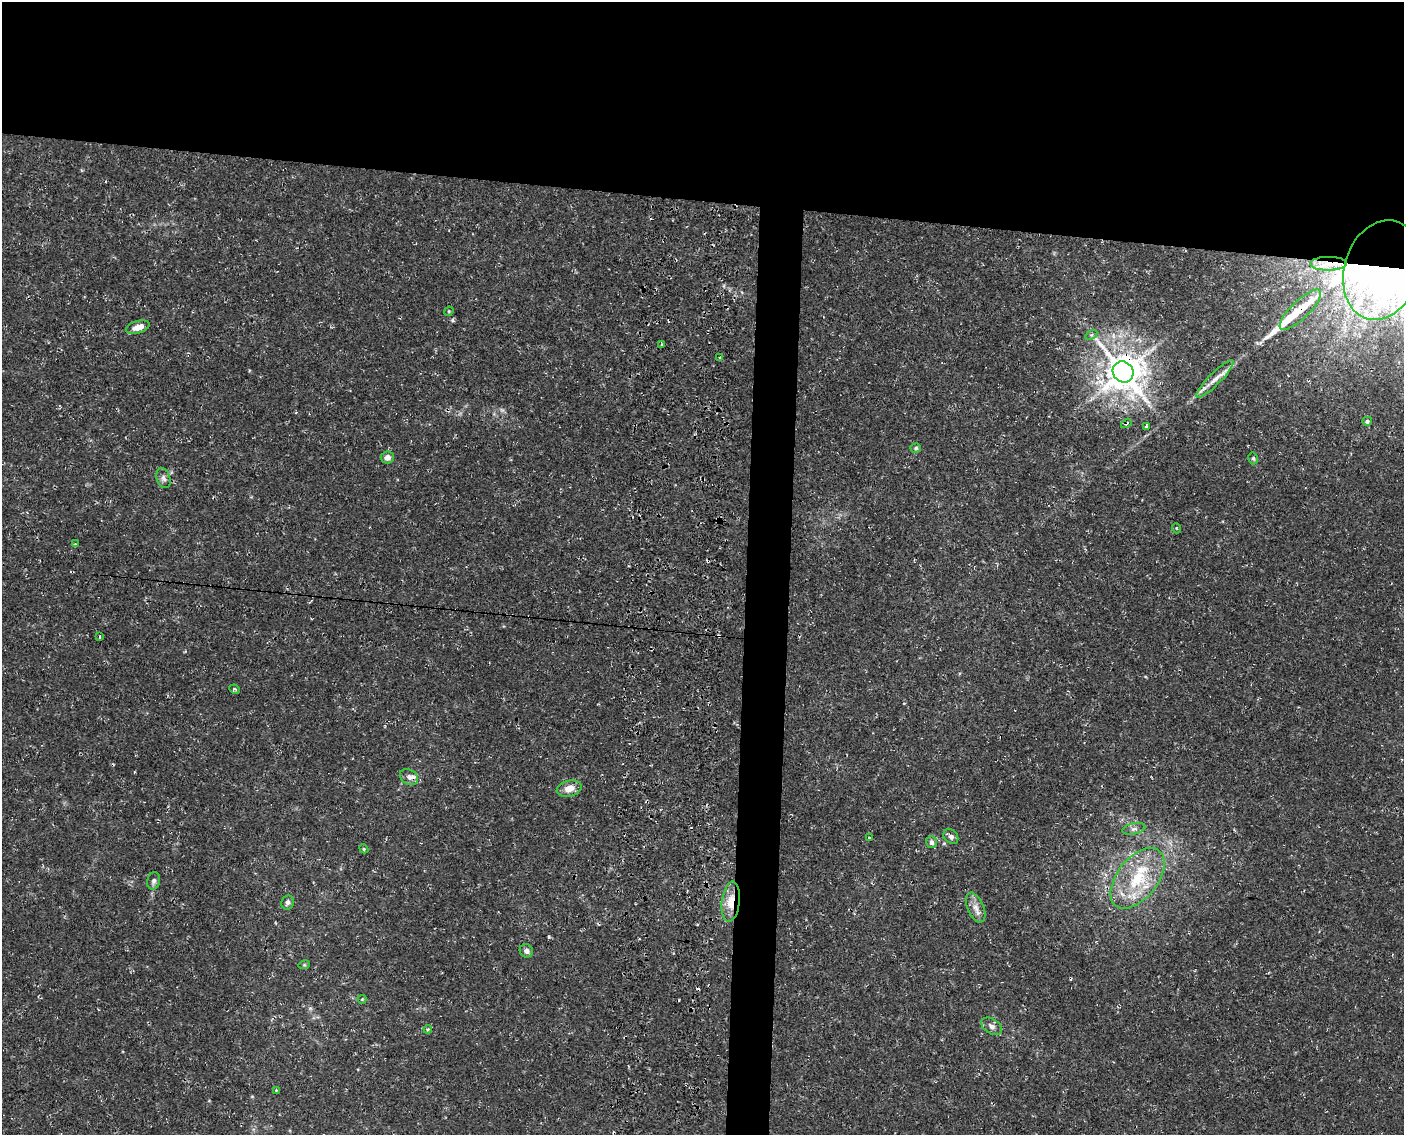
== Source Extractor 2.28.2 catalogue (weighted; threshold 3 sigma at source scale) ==
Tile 2 of 3 x 4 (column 2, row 1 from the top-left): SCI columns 1807-3208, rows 3403-4535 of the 4897 x 4553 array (HDU 1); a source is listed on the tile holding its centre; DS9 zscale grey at full resolution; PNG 1406 x 1137 px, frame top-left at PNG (2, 2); each listed source drawn as its Kron ellipse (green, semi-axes under 4 px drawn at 4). Shown black and unused: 20% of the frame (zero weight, under 3 of 4 exposures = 5% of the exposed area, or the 3 px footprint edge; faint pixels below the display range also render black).
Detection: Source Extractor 2.28.2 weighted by HDU 2 'WHT'; one run over the whole footprint, this tile lists its part. Background 0.00483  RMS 0.0017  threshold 0.00758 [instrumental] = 3 sigma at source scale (4.5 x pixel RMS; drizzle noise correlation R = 1.50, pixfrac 1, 0.0396/0.0396 arcsec/px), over >= 5 px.
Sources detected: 51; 2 inside a brighter object's white glare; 7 cosmic-ray / hot-pixel residue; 1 long thin detection or spike segment (spike, bleed or trail) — neither listed nor drawn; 2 inside a brighter listed object's ellipse — not listed separately; the other 39 listed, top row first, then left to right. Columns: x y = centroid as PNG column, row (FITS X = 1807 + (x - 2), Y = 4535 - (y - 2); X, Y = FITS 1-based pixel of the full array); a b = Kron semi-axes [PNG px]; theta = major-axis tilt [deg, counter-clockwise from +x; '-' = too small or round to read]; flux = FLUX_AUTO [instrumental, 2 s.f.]
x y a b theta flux
1328 264 18 7 1 2.1
1382 270 51 37 73 100
1300 310 27 9 44 3.4
449 311 5 4 - 0.16
138 327 12 6 16 1.6
1091 335 6 4 33 0.29
662 345 3 3 - 0.19
720 357 3 2 - 0.16
1123 372 11 10 - 450
1215 379 25 6 45 1.7
1367 421 5 4 - 0.43
1126 423 5 3 - 0.52
1146 426 3 3 - 0.69
916 448 5 4 - 0.27
387 457 6 6 - 0.97
1253 458 6 4 -77 0.3
163 478 10 6 -70 0.62
1176 528 5 3 - 0.17
75 544 4 4 - 0.17
99 637 3 2 - 0.15
235 689 5 3 - 0.25
409 777 10 7 -32 0.75
569 789 12 8 13 1.6
1134 829 11 5 11 0.66
869 837 3 2 - 0.18
951 837 8 6 -50 0.55
931 842 6 5 - 0.64
364 849 5 3 - 0.2
1138 878 35 20 51 9.3
154 881 9 6 76 0.52
288 902 7 6 - 0.55
731 902 20 9 83 3
976 908 16 8 -67 1.3
526 951 7 6 - 0.62
304 965 6 3 17 0.18
362 999 4 4 - 0.17
992 1026 11 7 -33 0.78
428 1029 4 3 - 0.17
276 1090 4 4 - 0.14
Overlapping masked pixels (flux is a lower limit): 6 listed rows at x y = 1328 264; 1382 270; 1300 310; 1123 372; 1126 423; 731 902
Unlisted compact peaks at least as high as the median listed source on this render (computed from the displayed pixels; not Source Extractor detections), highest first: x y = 549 937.